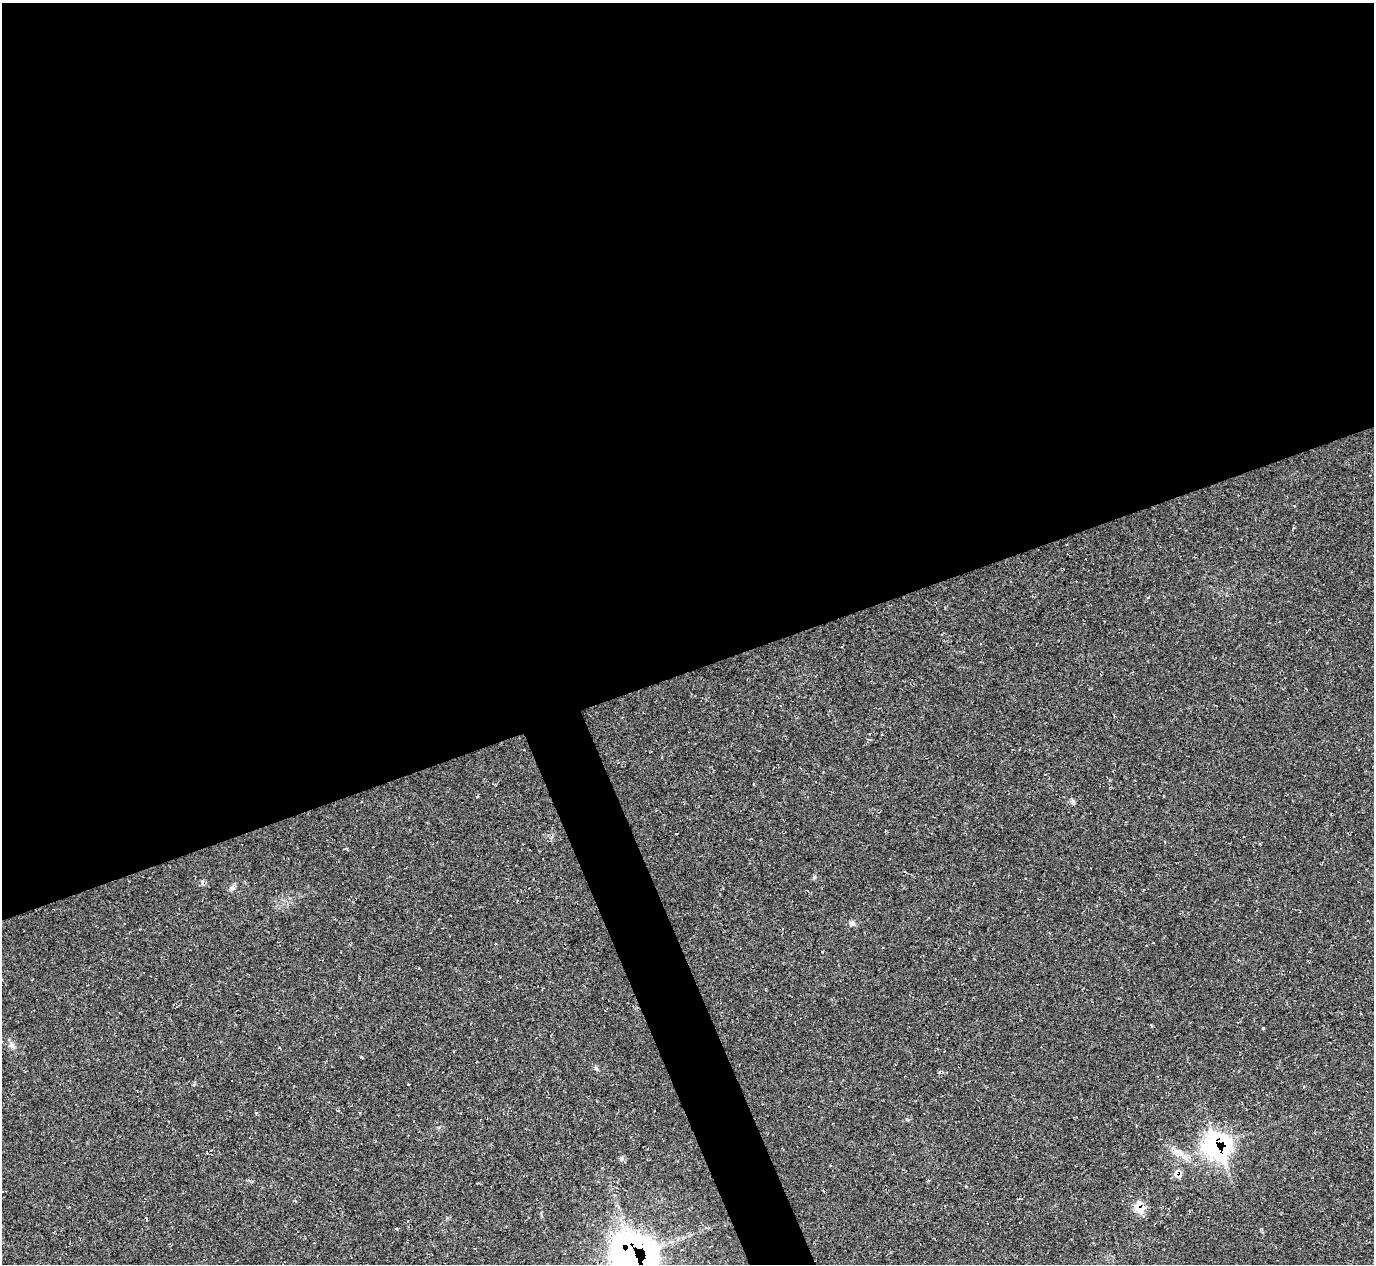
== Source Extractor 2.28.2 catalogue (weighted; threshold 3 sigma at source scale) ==
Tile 2 of 4 x 4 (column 2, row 1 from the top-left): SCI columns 1378-2749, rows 4066-5327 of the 5492 x 5478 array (HDU 1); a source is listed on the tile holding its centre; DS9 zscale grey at full resolution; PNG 1376 x 1266 px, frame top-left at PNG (2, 3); no overlay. Shown black and unused: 55% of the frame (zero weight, under 2 of 3 exposures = <1% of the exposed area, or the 3 px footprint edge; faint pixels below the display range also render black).
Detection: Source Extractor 2.28.2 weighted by HDU 2 'WHT'; one run over the whole footprint, this tile lists its part. Background 0.0477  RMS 0.0067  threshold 0.0303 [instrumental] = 3 sigma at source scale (4.5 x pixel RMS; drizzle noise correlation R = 1.50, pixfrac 1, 0.05/0.05 arcsec/px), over >= 5 px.
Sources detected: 12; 1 cosmic-ray / hot-pixel residue — not listed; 2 inside a brighter listed object's ellipse — not listed separately; the other 9 listed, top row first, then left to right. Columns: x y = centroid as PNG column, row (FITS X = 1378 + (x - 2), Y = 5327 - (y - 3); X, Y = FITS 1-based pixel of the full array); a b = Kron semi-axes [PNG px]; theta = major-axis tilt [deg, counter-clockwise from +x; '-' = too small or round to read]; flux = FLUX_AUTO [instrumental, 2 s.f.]
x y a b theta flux
232 888 8 6 32 1.9
852 924 9 5 -9 1.8
11 1045 9 7 -63 2.3
476 1062 3 2 - 0.63
1217 1146 26 22 -53 95
1176 1173 10 5 79 3.3
1139 1208 16 9 -19 7
146 1219 5 2 - 0.68
635 1256 25 22 -76 380
Overlapping masked pixels (flux is a lower limit): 4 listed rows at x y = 1217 1146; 1176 1173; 1139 1208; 635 1256
Isophote crosses this tile's border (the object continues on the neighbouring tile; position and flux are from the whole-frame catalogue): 1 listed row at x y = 635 1256